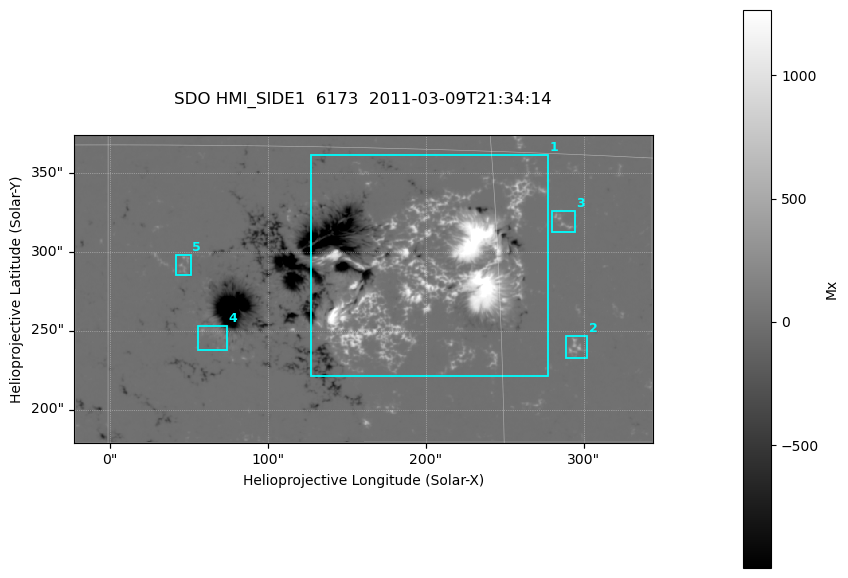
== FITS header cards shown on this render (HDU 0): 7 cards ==
TELESCOP= 'SDO     '           /
INSTRUME= 'HMI_SIDE1'          /
WAVELNTH=              6173.00 /
DATE-OBS= '2011-03-09T21:34:14.900' /
CTYPE1  = 'HPLN-TAN'           /
CTYPE2  = 'HPLT-TAN'           /
BUNIT   = 'Mx      '           /

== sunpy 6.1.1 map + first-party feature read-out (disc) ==
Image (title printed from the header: SDO HMI_SIDE1  6173  2011-03-09T21:34:14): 727 x 388 px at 0.504 arcsec/px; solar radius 967 arcsec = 1917 px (partial field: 2.4% of the solar disc is inside the frame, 99% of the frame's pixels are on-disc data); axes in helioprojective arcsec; data unit Mx (BUNIT, on the colour bar)
Orientation: file roll -179.9 deg (from PC/CROTA): ROTATED to solar-north-up (sunpy Map.rotate, bilinear) for analysis and display; everything below refers to the rotated frame; the empty margins the rotation leaves inside the frame are drawn grey
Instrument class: DISC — disc imager (sunpy class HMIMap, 6173 A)
Bright regions (active regions / flare kernels): reference = the on-disc median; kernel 7 px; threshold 5 sigma = 46.2 Mx over a disc level ~0.0903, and >= 1.15x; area >= 282 px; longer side >= 5 px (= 2.5 arcsec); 5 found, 5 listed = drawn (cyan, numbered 1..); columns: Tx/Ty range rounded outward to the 2 arcsec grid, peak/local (2 s.f.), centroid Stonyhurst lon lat
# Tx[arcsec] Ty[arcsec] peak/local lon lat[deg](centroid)
1 126..278 220..362 17579 +12 +10
2 288..304 232..248 3232 +18 +7
3 278..296 312..326 2546 +18 +12
4 54..76 238..254 1496 +4 +8
5 42..52 284..298 1797 +3 +10